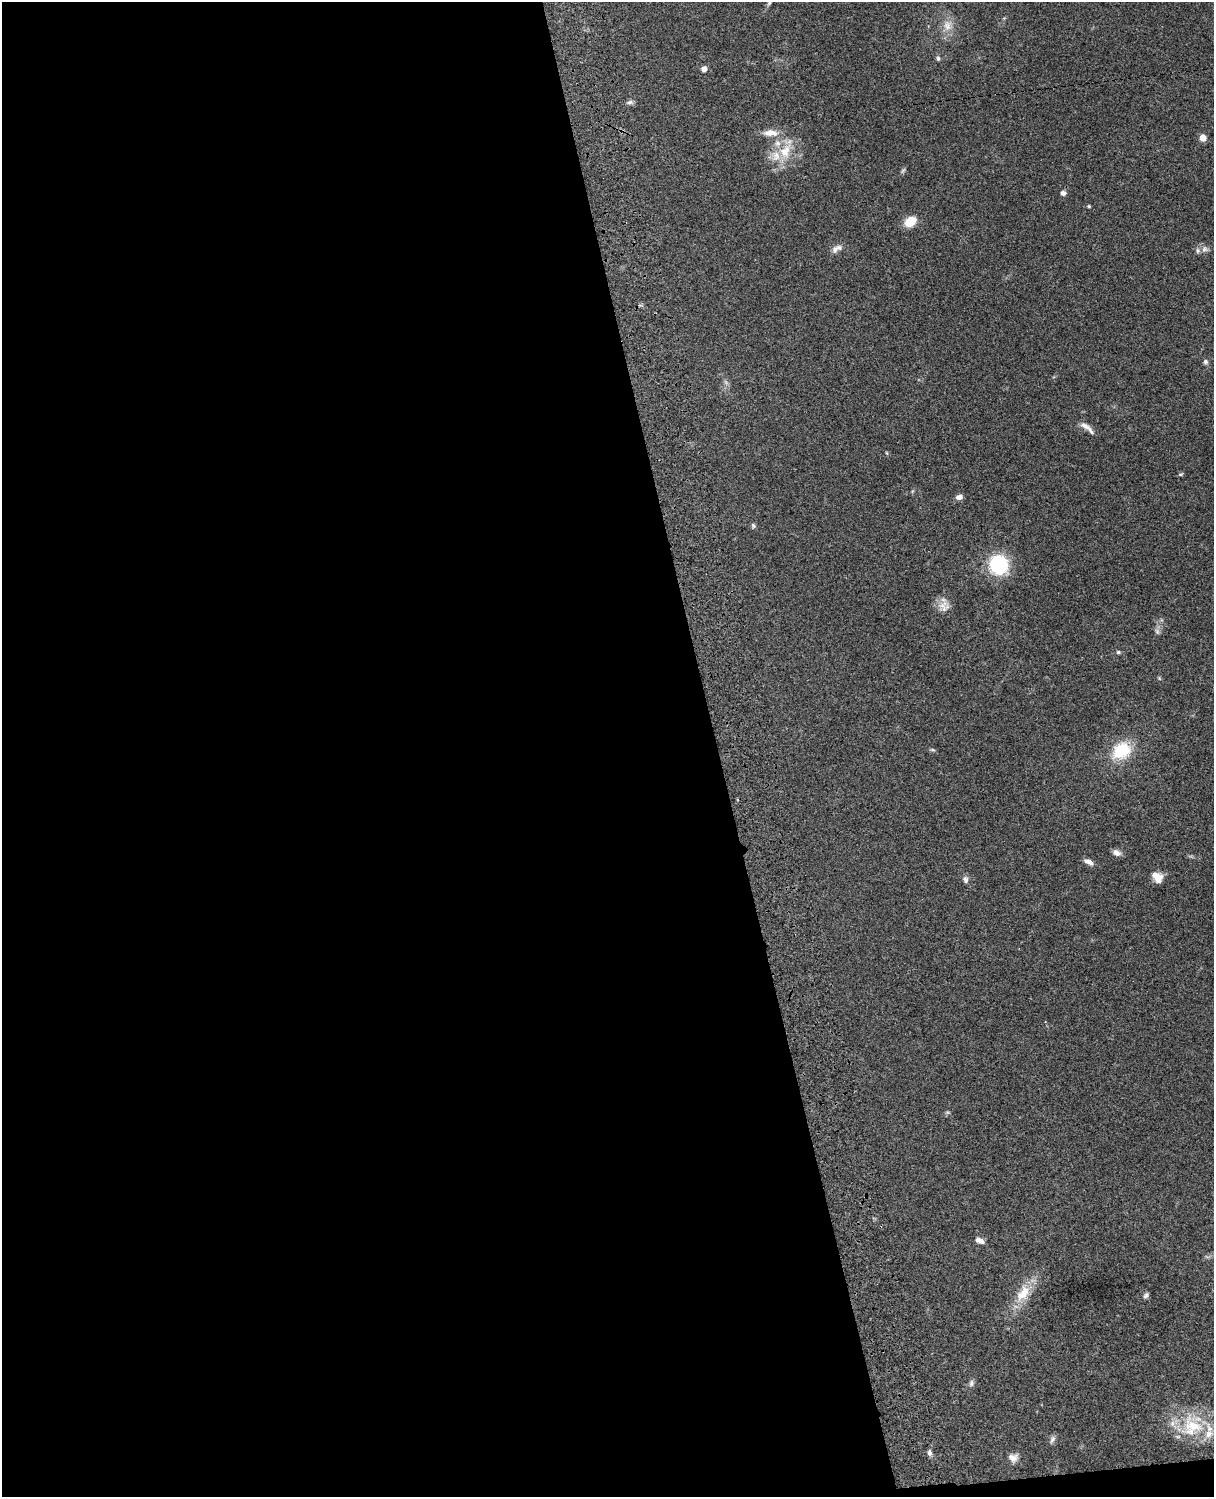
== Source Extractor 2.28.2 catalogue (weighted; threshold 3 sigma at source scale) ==
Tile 9 of 4 x 3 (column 1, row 3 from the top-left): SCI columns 121-1332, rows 277-1771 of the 5086 x 4925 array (HDU 1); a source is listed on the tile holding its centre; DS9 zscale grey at full resolution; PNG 1216 x 1499 px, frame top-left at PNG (2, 2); no overlay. Shown black and unused: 60% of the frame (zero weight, under 3 of 4 exposures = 6% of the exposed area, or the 3 px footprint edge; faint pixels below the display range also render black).
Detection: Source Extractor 2.28.2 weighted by HDU 2 'WHT'; one run over the whole footprint, this tile lists its part. Background 0.0994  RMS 0.0064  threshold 0.0289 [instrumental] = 3 sigma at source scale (4.5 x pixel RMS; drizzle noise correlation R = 1.50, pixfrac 1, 0.05/0.05 arcsec/px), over >= 5 px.
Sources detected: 44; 3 too faint to see at this stretch — not listed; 5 inside a brighter listed object's ellipse — not listed separately; the other 36 listed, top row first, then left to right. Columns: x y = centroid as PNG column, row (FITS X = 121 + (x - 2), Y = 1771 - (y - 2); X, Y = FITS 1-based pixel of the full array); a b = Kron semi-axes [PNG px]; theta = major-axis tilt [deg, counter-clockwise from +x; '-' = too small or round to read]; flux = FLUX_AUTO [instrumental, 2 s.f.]
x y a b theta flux
770 2 10 5 62 1.6
947 25 16 12 88 7.7
938 58 6 5 - 1.3
704 69 6 5 - 3.3
630 102 10 5 7 1.7
771 133 22 9 -2 6.9
1203 138 5 5 - 9.3
785 151 24 15 65 17
1063 193 6 6 - 2.1
1089 206 5 4 - 0.76
910 221 13 9 35 11
1205 249 9 7 31 2.7
835 250 12 8 66 3
1205 362 6 6 - 1.5
1085 426 15 7 -30 3.7
887 453 5 3 - 0.55
959 497 9 6 17 2.6
753 526 7 6 - 1.2
998 565 19 17 -76 42
944 606 17 15 78 6.3
1118 652 6 4 -12 1.1
1159 678 5 4 - 0.71
932 750 7 4 -9 0.9
1121 751 21 16 36 26
1116 853 10 7 -25 3.3
1088 862 11 5 -25 3.6
1157 877 13 10 -41 6.3
965 879 10 7 -71 2.1
980 1240 10 5 -24 3.7
1023 1293 28 14 58 16
1146 1295 8 6 44 1.5
971 1383 9 7 76 1.9
1192 1427 34 32 -4 36
1052 1439 11 7 68 2
929 1453 9 6 -85 1.8
1013 1458 12 11 - 4.2
Isophote crosses this tile's border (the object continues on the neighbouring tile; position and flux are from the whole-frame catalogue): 1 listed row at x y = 770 2